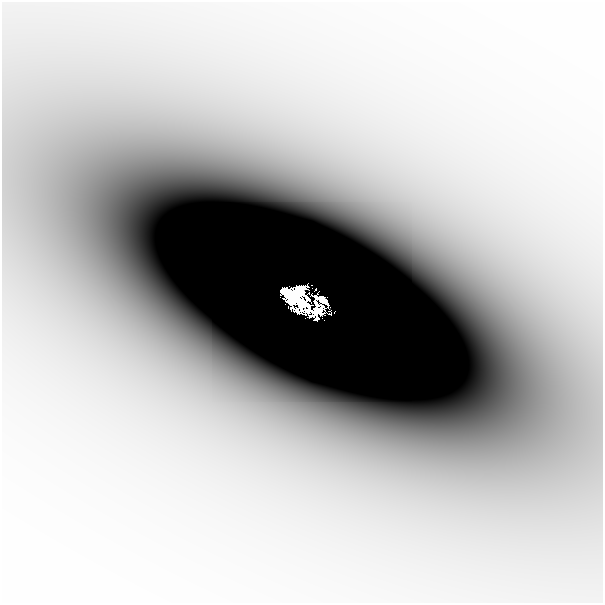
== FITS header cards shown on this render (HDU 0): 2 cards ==
NAXIS1  =                  601
NAXIS2  =                  601

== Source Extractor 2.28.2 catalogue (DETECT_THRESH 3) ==
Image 601 x 601 px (HDU 0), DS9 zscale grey, 1 PNG px = 1 image px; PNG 605 x 605 px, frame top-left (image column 1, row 601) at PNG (2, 2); no overlay
Background -8.16e-05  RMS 2.2e-05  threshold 6.68e-05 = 3 sigma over >= 5 px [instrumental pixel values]
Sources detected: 9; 2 with non-positive FLUX_AUTO (blend fragments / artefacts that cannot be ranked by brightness) are not listed; the other 7 listed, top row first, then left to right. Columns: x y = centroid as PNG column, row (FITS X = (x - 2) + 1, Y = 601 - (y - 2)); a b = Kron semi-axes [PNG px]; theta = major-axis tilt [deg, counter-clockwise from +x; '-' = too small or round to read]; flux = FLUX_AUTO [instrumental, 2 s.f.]
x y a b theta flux
302 288 8 5 7 1.5
294 296 20 15 -39 4.2
307 298 10 4 -49 0.35
321 300 15 5 -30 0.36
315 302 4 3 - 0.24
302 303 13 8 -63 3.2
344 409 49 30 -8 0.19
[2 non-positive-flux detections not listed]